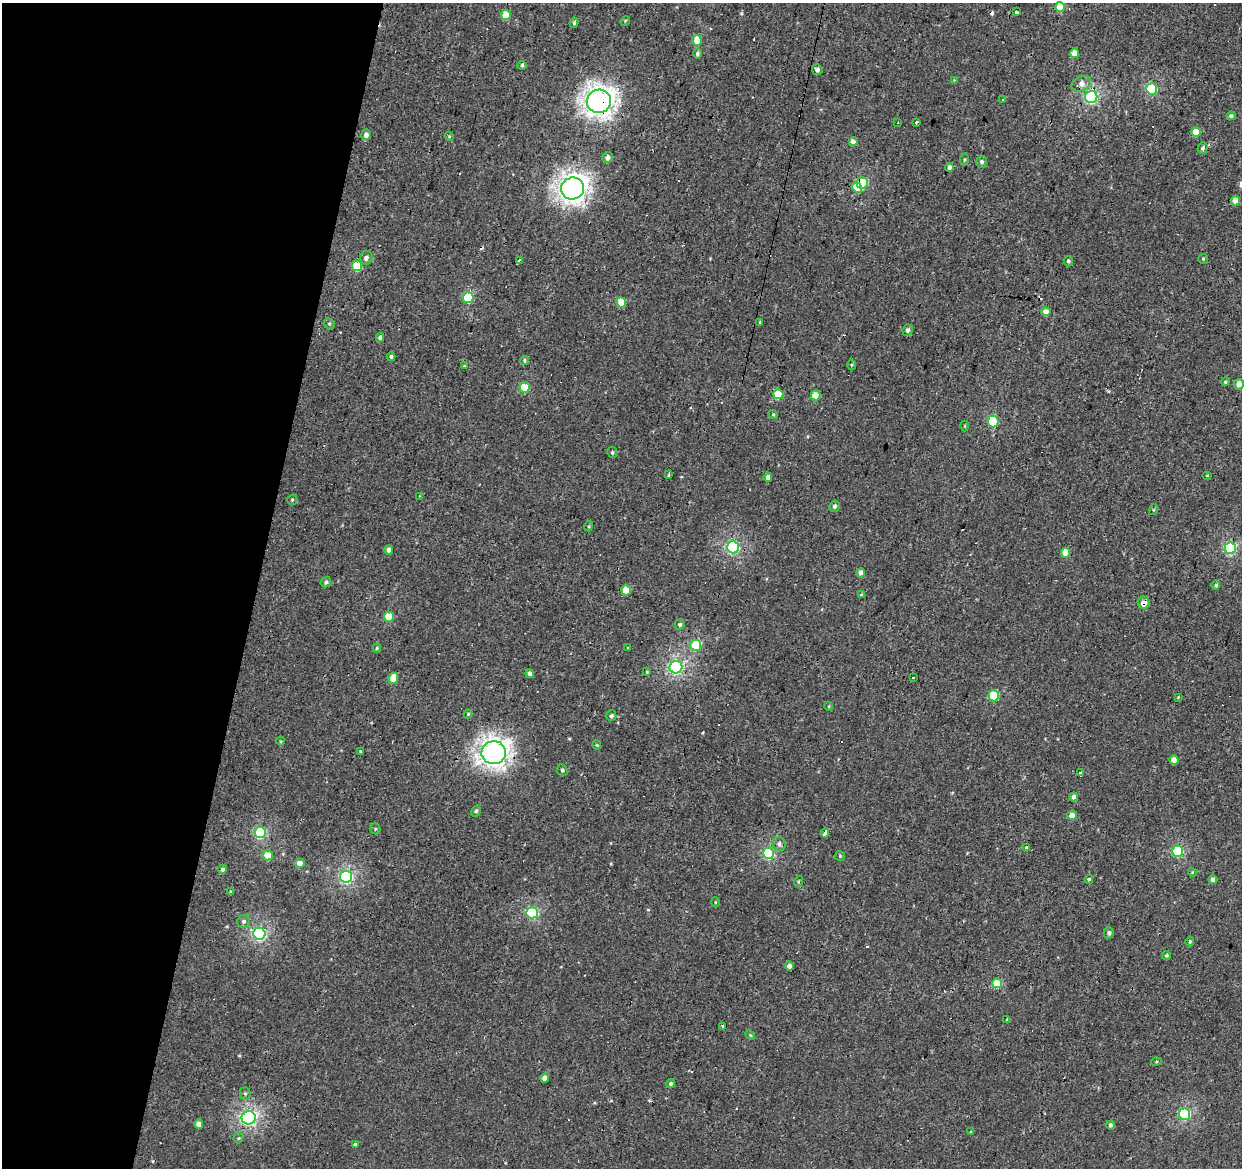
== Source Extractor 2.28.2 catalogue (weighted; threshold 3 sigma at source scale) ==
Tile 9 of 4 x 4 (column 1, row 3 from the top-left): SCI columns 5-1244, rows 1447-2612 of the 4965 x 5165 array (HDU 1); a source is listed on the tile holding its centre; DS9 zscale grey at full resolution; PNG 1244 x 1170 px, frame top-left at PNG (2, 3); each listed source drawn as its Kron ellipse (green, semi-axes under 4 px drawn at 4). Shown black and unused: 21% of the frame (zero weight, under 2 of 3 exposures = <1% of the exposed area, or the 3 px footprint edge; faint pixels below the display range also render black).
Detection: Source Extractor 2.28.2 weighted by HDU 2 'WHT'; one run over the whole footprint, this tile lists its part. Background 6.68e-04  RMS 0.0053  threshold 0.0239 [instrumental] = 3 sigma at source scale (4.5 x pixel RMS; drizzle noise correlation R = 1.50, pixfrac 1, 0.0396/0.0396 arcsec/px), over >= 5 px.
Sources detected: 158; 18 cosmic-ray / hot-pixel residue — neither listed nor drawn; the other 140 listed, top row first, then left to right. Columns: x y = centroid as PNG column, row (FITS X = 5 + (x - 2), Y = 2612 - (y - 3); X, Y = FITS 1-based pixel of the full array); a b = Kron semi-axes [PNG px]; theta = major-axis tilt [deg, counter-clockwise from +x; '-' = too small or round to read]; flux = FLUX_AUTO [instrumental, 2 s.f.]
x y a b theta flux
1060 7 5 4 - 9.5
1017 12 3 3 - 2.5
506 15 5 5 - 11
625 21 5 4 - 0.51
574 23 5 3 - 0.95
697 40 5 5 - 9.5
1075 53 4 4 - 6.9
697 54 5 4 - 1
522 66 4 4 - 0.82
817 70 5 5 - 1.7
954 80 4 2 - 0.65
1081 84 10 7 25 4.2
1151 89 5 5 - 40
1091 97 6 6 - 89
1003 99 4 2 - 0.38
599 101 12 11 - 420
1231 116 4 4 - 1
916 122 4 2 - 0.99
898 123 2 2 - 0.36
1196 132 5 4 - 7.3
366 135 5 5 - 2.8
449 136 5 3 - 0.51
853 142 4 4 - 4.1
1203 148 6 5 - 1
607 157 5 5 - 2.5
964 159 6 3 80 0.66
982 162 6 5 - 1.4
949 167 4 4 - 2.1
862 183 5 5 - 35
572 188 11 11 - 380
857 188 5 4 - 9.4
1235 201 4 4 - 4.9
366 258 7 6 - 2.4
1203 259 5 4 - 0.64
519 260 3 2 - 1.1
1068 261 5 5 - 1.1
357 266 5 5 - 20
468 298 5 5 - 31
621 302 5 5 - 15
1046 312 4 4 - 5.5
760 322 4 3 - 0.6
329 324 6 5 - 0.86
908 330 6 5 - 1.9
380 337 4 4 - 2.1
391 357 4 4 - 1.2
524 360 4 4 - 0.74
851 365 5 3 - 0.56
464 366 4 4 - 0.62
1225 382 4 4 - 0.89
1239 384 5 5 - 4
525 387 5 5 - 19
778 394 5 5 - 13
816 395 5 5 - 8.5
773 414 5 4 - 0.66
993 421 6 5 - 26
965 426 5 3 - 0.5
612 452 5 5 - 0.95
669 475 3 3 - 1.1
1207 475 5 3 - 0.42
768 477 4 4 - 2.8
420 496 4 3 - 0.62
292 500 5 5 - 0.81
835 506 6 5 - 1.5
1153 510 5 3 - 0.57
589 526 5 3 - 0.56
733 547 6 6 - 77
1230 548 6 5 - 59
389 550 4 4 - 2.6
1066 553 5 4 - 10
861 573 5 4 - 2.7
326 582 5 4 - 1.4
1216 585 5 4 - 0.99
626 590 5 5 - 9.9
861 595 3 3 - 2
1144 602 6 6 - 4.1
389 617 5 5 - 16
680 624 5 5 - 1.2
696 645 5 5 - 30
377 648 4 4 - 0.67
628 648 4 4 - 0.59
676 667 6 6 - 97
647 672 4 3 - 0.54
530 674 4 4 - 1.8
913 677 3 3 - 1.2
393 678 5 4 - 9.3
994 696 5 5 - 19
1178 697 3 3 - 0.39
829 706 4 3 - 0.53
468 714 4 4 - 0.7
611 716 5 5 - 1.5
281 741 4 3 - 0.6
597 745 4 4 - 0.54
361 751 3 3 - 0.56
494 753 12 11 - 380
1174 760 4 4 - 4
562 770 6 5 - 1.1
1081 773 3 3 - 51
1074 797 4 4 - 3.1
476 811 6 4 56 1.2
1072 815 5 4 - 5
375 829 6 5 - 0.86
260 832 5 5 - 52
825 833 5 3 - 3.7
779 844 7 6 - 1.9
1026 848 3 3 - 6.8
1177 851 5 5 - 45
768 853 6 5 - 57
268 855 5 5 - 8.5
840 856 5 5 - 0.73
300 863 5 4 - 4.1
222 869 4 4 - 1.5
1192 872 4 3 - 0.45
346 877 6 6 - 87
1089 879 4 4 - 0.96
1213 879 4 4 - 1.6
799 881 5 3 - 0.6
231 892 3 3 - 2.4
715 902 5 3 - 0.52
532 913 6 5 - 54
244 921 6 6 - 1.6
1109 933 5 5 - 1.7
259 934 6 6 - 87
1190 941 5 4 - 0.87
1166 955 4 4 - 0.85
789 966 5 4 - 2.6
997 983 5 5 - 17
1007 1020 3 3 - 0.53
722 1026 4 3 - 11
750 1035 5 4 - 0.65
1156 1062 5 3 - 0.5
544 1078 4 4 - 3.7
671 1084 4 4 - 1.2
245 1093 6 5 - 1.2
1185 1114 6 5 - 59
249 1118 7 6 - 120
199 1124 4 4 - 3.6
1110 1125 4 4 - 1.3
971 1132 4 4 - 0.54
238 1138 5 5 - 0.74
356 1145 3 3 - 25
Overlapping masked pixels (flux is a lower limit): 7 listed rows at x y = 1091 97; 599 101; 862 183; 572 188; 1144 602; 676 667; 722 1026
Isophote crosses this tile's border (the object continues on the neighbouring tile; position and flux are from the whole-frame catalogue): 1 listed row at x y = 1060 7